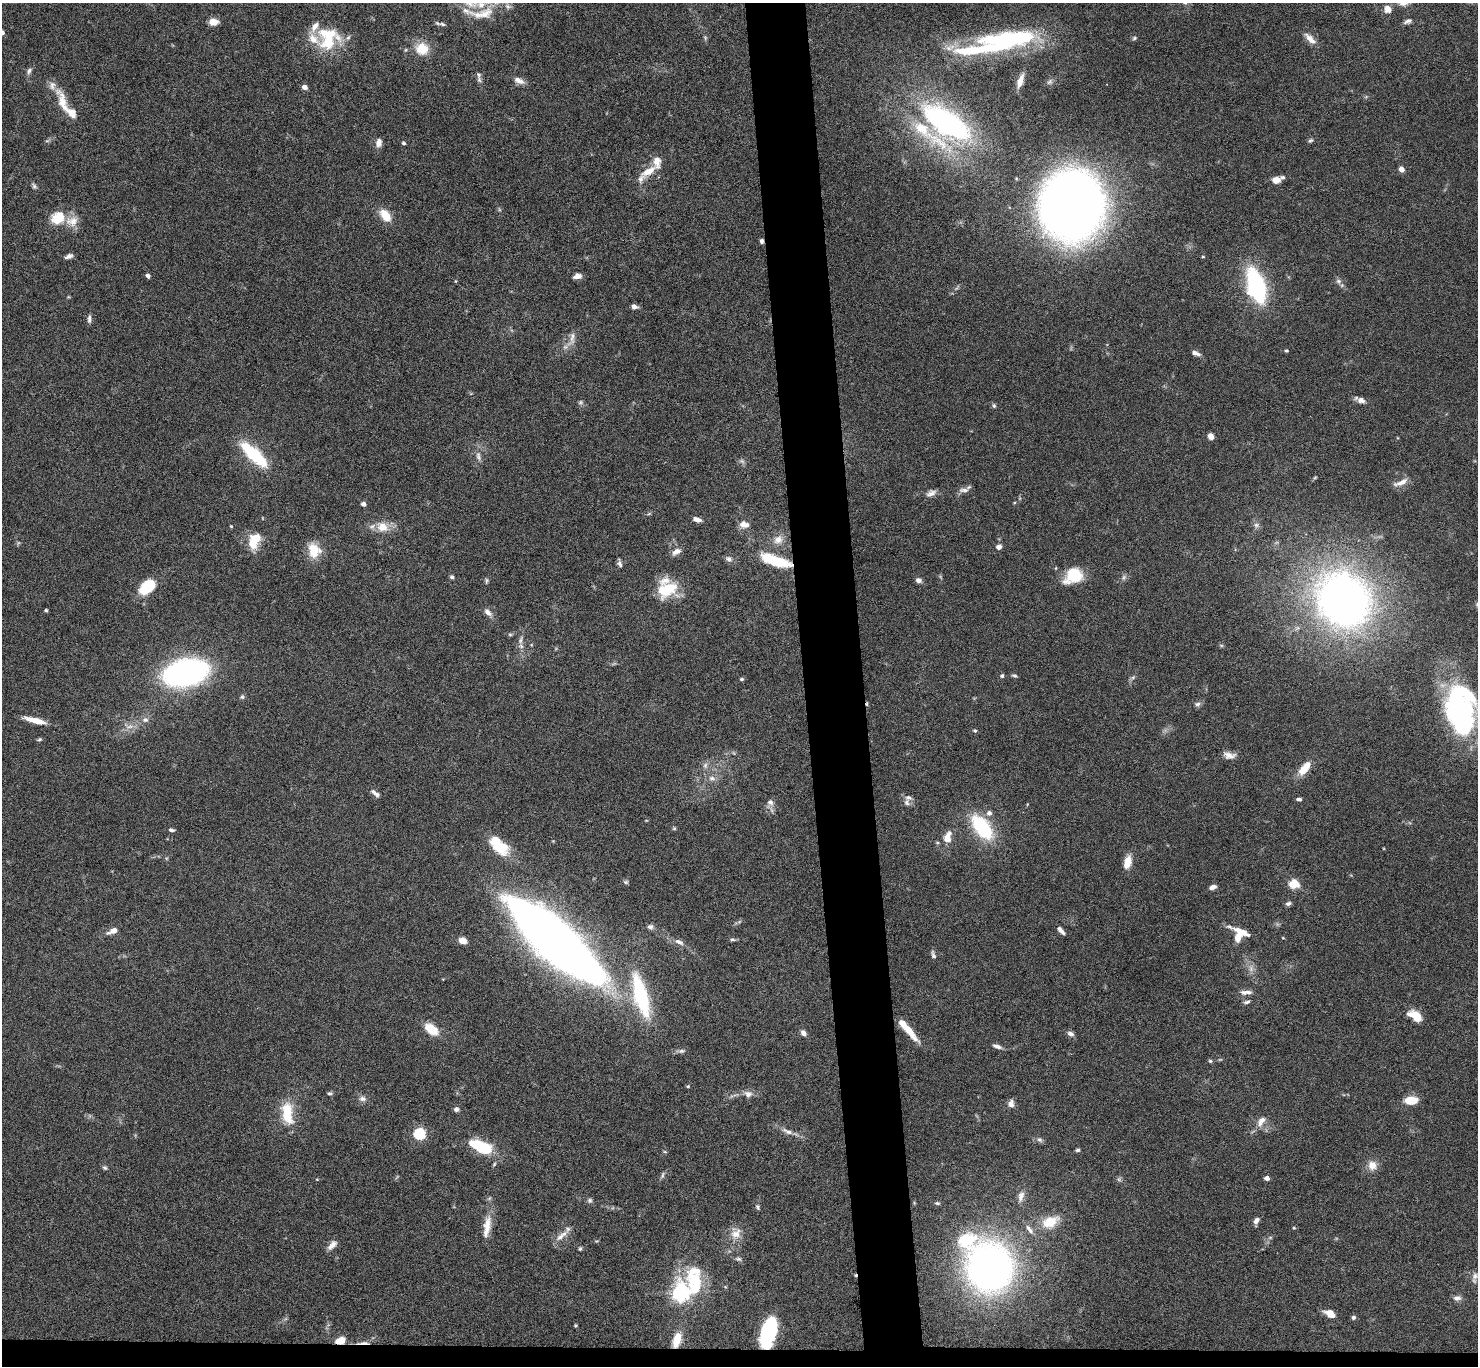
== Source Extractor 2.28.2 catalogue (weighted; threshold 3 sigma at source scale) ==
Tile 8 of 3 x 3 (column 2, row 3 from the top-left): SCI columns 1477-2952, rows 182-1545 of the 4427 x 4397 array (HDU 1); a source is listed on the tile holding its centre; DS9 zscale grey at full resolution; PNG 1480 x 1368 px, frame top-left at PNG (2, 3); no overlay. Shown black and unused: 5% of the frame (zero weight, under 4 of 8 exposures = <1% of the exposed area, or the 3 px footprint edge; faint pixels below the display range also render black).
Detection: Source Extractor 2.28.2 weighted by HDU 2 'WHT'; one run over the whole footprint, this tile lists its part. Background 0.0565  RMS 0.0038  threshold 0.0154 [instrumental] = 3 sigma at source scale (4.09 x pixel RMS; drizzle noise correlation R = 1.36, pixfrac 0.8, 0.05/0.05 arcsec/px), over >= 5 px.
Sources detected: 218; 7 too faint to see at this stretch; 2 inside a brighter object's white glare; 2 cosmic-ray / hot-pixel residue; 1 long thin detection or spike segment (spike, bleed or trail) — not listed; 24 inside a brighter listed object's ellipse — not listed separately; the other 182 listed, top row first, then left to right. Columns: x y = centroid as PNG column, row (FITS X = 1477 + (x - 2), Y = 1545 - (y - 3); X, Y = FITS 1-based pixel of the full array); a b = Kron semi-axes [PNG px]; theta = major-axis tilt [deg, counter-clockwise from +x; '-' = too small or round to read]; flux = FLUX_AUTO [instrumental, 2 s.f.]
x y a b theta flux
1388 9 9 7 -41 2.9
482 14 43 15 8 9.9
1408 21 10 6 23 1.1
214 22 8 6 -1 4
442 24 8 5 -16 0.88
2 33 5 5 - 1.2
705 38 6 5 - 0.54
1134 38 7 5 18 0.61
329 39 34 23 53 17
1004 39 67 18 5 41
1310 39 19 7 -44 2.9
422 49 18 16 -19 7.2
29 71 10 6 61 1.1
478 75 8 7 - 1.1
519 81 15 7 -23 2.3
1020 81 17 6 72 3.2
304 87 5 4 - 2.2
62 103 38 10 -74 6.9
946 124 55 26 -35 88
1310 140 7 5 37 0.64
47 141 7 4 19 0.6
379 143 11 7 78 2
404 143 4 3 - 0.83
1401 169 7 5 -57 1.8
648 171 24 9 31 5.3
1276 180 8 6 3 3.4
34 186 9 5 -59 0.83
1072 206 43 37 86 600
499 209 6 4 -72 0.45
385 215 18 11 -53 5.5
58 217 15 13 35 9.4
72 221 17 15 10 4.3
762 241 5 4 - 0.88
69 256 9 5 21 1.4
1203 257 4 4 - 0.37
148 276 5 5 - 0.99
577 276 9 5 9 2.2
455 281 5 3 - 0.32
1338 281 8 6 -15 1.2
1256 285 30 15 -73 49
634 307 7 5 -13 1.5
89 319 10 5 -88 1.2
572 339 25 8 74 3.2
1286 351 4 4 - 0.47
1196 353 12 5 -23 1.4
1361 400 12 7 -17 1.8
580 402 7 7 - 0.76
994 406 7 5 -59 0.68
1211 436 7 6 - 2
254 454 36 12 -43 21
478 456 15 7 -79 2.1
1315 477 6 3 20 0.4
1401 482 21 7 22 2.8
964 490 16 6 4 1.7
931 493 14 8 24 2
363 504 4 4 - 1.7
697 519 9 5 -18 1.8
744 525 13 9 -8 2.5
1256 525 8 6 -89 1.1
231 526 4 3 - 0.32
382 527 17 13 -24 5.4
778 540 15 11 32 3.7
253 543 17 12 86 7.3
999 547 5 5 - 1.9
314 550 19 14 -73 7.4
676 551 13 7 29 2
729 559 10 7 -26 1.3
778 561 21 9 -13 17
619 563 9 5 -74 0.99
1073 575 20 15 33 12
452 577 5 5 - 0.75
918 580 7 5 -18 1.4
487 581 9 4 80 0.64
147 587 16 11 37 14
670 588 24 21 -81 11
1343 600 51 44 -51 240
46 610 4 3 - 0.51
488 612 13 7 -42 1.9
510 634 6 4 -1 0.47
521 640 12 6 69 1.3
186 672 34 20 12 100
1002 676 5 4 - 0.8
1014 676 6 4 -28 0.69
1133 677 7 5 18 0.73
742 679 5 4 - 0.57
242 697 6 5 - 0.69
1197 704 8 6 -2 1
1460 714 51 29 -70 76
35 720 25 6 -14 5
145 720 9 8 - 1.6
129 726 15 6 -3 2.3
975 730 6 5 - 0.53
39 739 7 4 17 0.58
1229 755 15 8 -9 2.5
705 765 9 7 88 1.4
1307 766 15 9 66 3.7
712 778 11 8 -6 1.9
375 793 13 5 -37 1.5
1299 799 7 4 -7 0.84
770 802 9 8 - 1.7
907 803 10 8 81 1.4
989 813 7 7 - 1.5
982 827 20 11 -52 34
674 828 5 5 - 0.44
171 830 7 4 -10 0.9
947 837 12 8 78 4.3
501 847 25 15 -24 11
1127 862 16 8 76 4.5
626 882 7 5 -14 0.68
1294 884 12 10 -3 4.7
1212 887 8 5 16 1.7
1288 903 7 5 14 0.98
739 922 6 4 19 0.55
650 927 9 7 -4 1.2
1061 930 10 4 -47 1.6
113 931 14 6 25 2.5
1243 933 28 6 -23 4.6
732 939 8 5 -12 0.77
556 940 71 21 -42 740
463 941 7 6 - 3.5
679 942 14 7 -25 2
933 955 11 5 -74 1
1251 968 11 7 -90 1.9
1244 992 11 7 -9 1.6
640 995 55 16 -75 31
1247 1002 8 4 9 0.9
1415 1016 16 8 -34 6.4
431 1029 15 8 -39 8.5
908 1030 34 7 -50 6.4
803 1033 8 6 -60 1.5
1070 1034 9 6 -29 1.3
997 1046 12 5 -19 1.4
681 1051 13 5 3 1.1
1210 1061 5 4 - 0.58
688 1086 4 4 - 0.41
329 1093 6 4 1 0.62
748 1094 12 8 -12 2.1
362 1099 10 7 -6 1.4
1410 1100 12 7 3 7.6
1011 1104 9 7 87 2
456 1109 5 5 - 1.3
287 1113 27 13 -82 12
1261 1121 16 9 54 3.1
787 1131 20 6 -24 2.6
419 1134 5 5 - 43
1040 1140 8 7 - 0.95
483 1148 20 12 -28 15
1078 1150 5 4 - 0.66
665 1152 5 3 - 0.37
1372 1165 13 12 - 3.5
105 1168 6 5 - 0.68
662 1175 10 5 73 0.78
1267 1178 4 4 - 2
317 1179 4 3 - 0.26
1021 1196 17 8 74 2.4
590 1200 7 7 - 0.83
937 1203 7 4 -10 0.58
758 1207 8 5 -63 0.69
1256 1221 9 5 70 1.5
1050 1222 19 12 26 8.6
487 1226 31 9 81 5.8
1294 1228 4 3 - 0.32
1029 1229 15 6 -49 1.9
736 1233 18 15 84 4.8
561 1236 23 7 39 3.1
1270 1237 6 4 1 0.51
967 1240 31 22 17 16
332 1245 15 8 48 2.2
580 1249 5 4 - 0.53
738 1259 9 6 -10 0.98
989 1267 36 32 -79 190
1475 1276 12 8 86 1.6
694 1283 43 24 -86 22
680 1293 7 7 - 140
1457 1298 11 7 4 1.5
1330 1313 13 7 -26 3.1
1353 1317 5 4 - 0.87
575 1325 3 3 - 0.38
769 1331 27 12 74 35
340 1340 10 7 17 4.4
677 1340 16 8 73 6.3
363 1343 20 3 1 2
Overlapping masked pixels (flux is a lower limit): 6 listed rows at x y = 762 241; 778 561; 769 1331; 340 1340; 677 1340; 363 1343
Isophote crosses this tile's border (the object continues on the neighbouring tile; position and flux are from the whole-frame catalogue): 2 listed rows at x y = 2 33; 1460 714